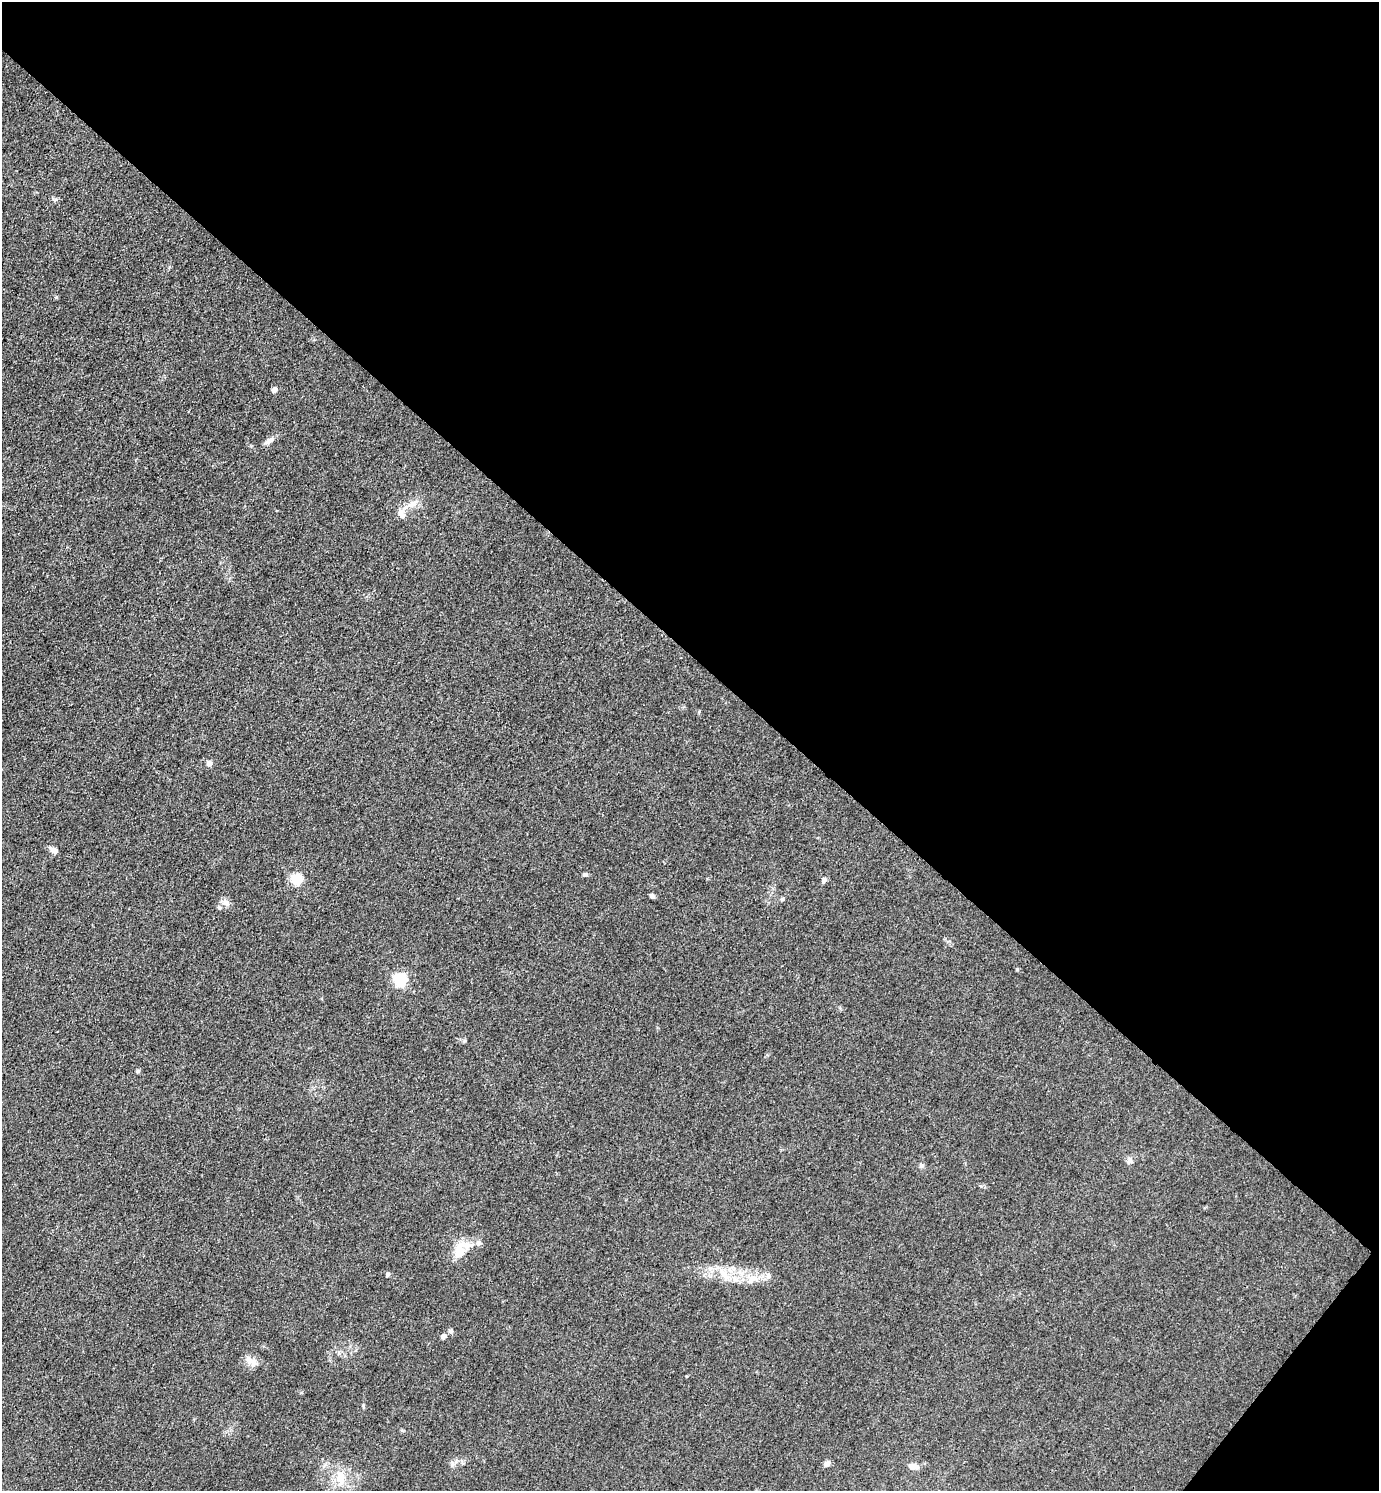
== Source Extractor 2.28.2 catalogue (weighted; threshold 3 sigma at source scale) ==
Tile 8 of 4 x 4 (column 4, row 2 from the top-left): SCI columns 4429-5805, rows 2979-4467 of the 5960 x 5956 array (HDU 1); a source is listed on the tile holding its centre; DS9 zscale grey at full resolution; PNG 1381 x 1493 px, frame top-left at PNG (2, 2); no overlay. Shown black and unused: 45% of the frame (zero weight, under 3 of 4 exposures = <1% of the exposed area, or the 3 px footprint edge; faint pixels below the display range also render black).
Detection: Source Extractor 2.28.2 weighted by HDU 2 'WHT'; one run over the whole footprint, this tile lists its part. Background 0.0432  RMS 0.0051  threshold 0.0231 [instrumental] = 3 sigma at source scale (4.5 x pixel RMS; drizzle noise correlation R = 1.50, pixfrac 1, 0.05/0.05 arcsec/px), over >= 5 px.
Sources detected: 29; all 29 listed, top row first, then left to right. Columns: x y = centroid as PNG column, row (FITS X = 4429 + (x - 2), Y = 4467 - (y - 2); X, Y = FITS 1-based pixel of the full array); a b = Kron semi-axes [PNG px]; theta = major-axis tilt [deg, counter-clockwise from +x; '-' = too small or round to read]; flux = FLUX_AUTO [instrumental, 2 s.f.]
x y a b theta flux
274 390 6 5 - 1.8
269 441 14 6 40 2.6
413 503 14 7 28 3.9
401 514 15 8 -66 3.2
209 763 7 7 - 1.7
54 850 9 7 -48 2.1
585 874 7 5 6 0.99
296 879 6 6 - 48
824 880 8 5 75 1.3
652 896 6 4 -31 1.3
782 899 5 4 - 0.78
227 903 9 8 - 2.5
219 908 6 5 - 0.83
400 980 6 6 - 73
138 1071 6 5 - 0.76
1129 1161 9 6 49 1.6
921 1166 7 5 45 1
479 1243 8 7 - 1.7
460 1251 26 13 76 9.2
723 1272 14 8 -50 5.2
387 1275 5 5 - 1.3
753 1279 16 7 36 4.5
451 1331 7 6 - 1.3
443 1336 7 6 - 1.3
253 1362 16 9 -39 4.1
363 1406 5 4 - 0.67
827 1463 8 7 - 1.7
913 1466 13 7 -7 3.1
341 1478 21 11 -83 8.9
Unlisted compact peaks at least as high as the median listed source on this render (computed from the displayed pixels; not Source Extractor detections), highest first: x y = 1017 969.